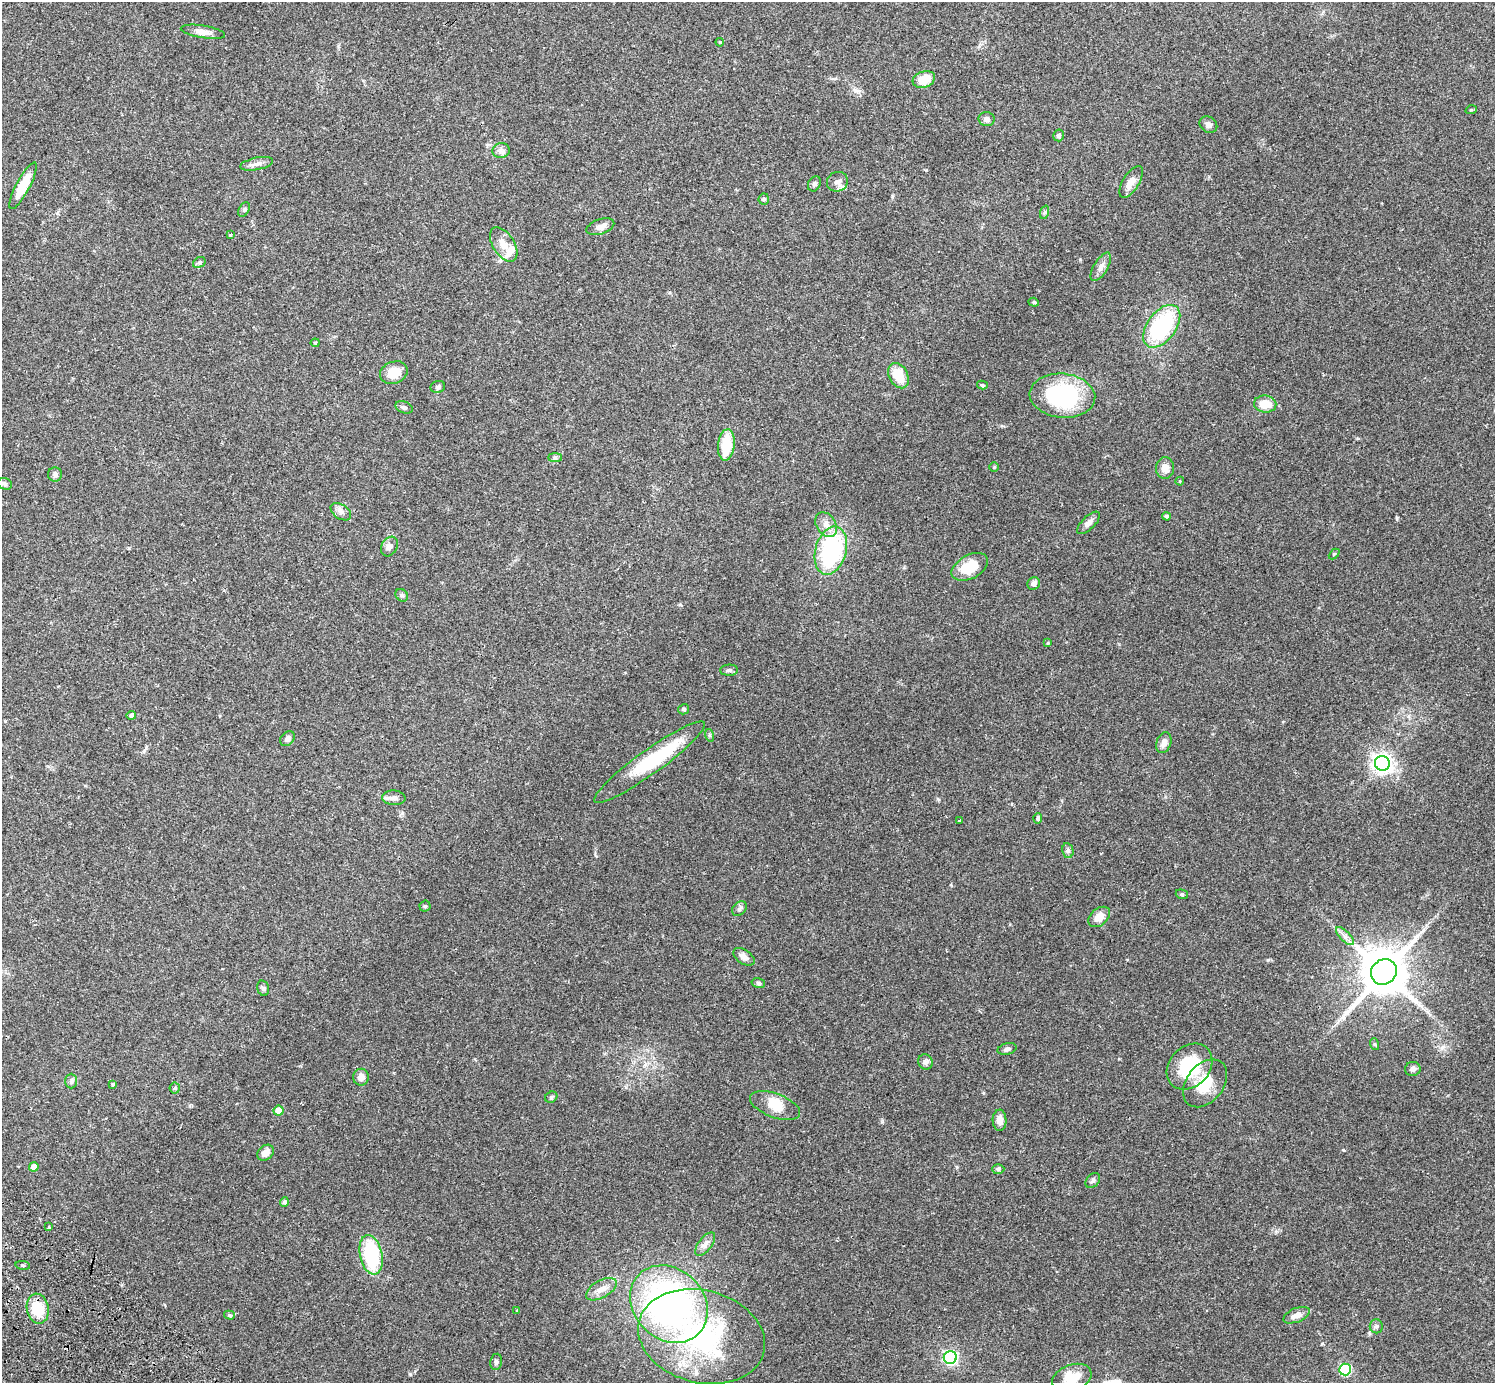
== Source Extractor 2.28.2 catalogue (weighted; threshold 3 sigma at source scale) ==
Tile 7 of 4 x 4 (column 3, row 2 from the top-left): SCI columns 3031-4523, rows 2966-4346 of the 6063 x 6071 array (HDU 1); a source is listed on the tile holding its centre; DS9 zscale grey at full resolution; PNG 1497 x 1385 px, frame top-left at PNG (2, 2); each listed source drawn as its Kron ellipse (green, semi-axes under 4 px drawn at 4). Shown black and unused: <1% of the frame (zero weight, under 2 of 3 exposures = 3% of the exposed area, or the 3 px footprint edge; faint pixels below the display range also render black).
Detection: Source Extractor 2.28.2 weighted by HDU 2 'WHT'; one run over the whole footprint, this tile lists its part. Background 0.0823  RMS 0.0059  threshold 0.0265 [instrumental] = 3 sigma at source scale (4.5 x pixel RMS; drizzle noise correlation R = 1.50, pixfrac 1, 0.05/0.05 arcsec/px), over >= 5 px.
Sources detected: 109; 2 inside a brighter object's white glare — neither listed nor drawn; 2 inside a brighter listed object's ellipse — not listed separately; the other 105 listed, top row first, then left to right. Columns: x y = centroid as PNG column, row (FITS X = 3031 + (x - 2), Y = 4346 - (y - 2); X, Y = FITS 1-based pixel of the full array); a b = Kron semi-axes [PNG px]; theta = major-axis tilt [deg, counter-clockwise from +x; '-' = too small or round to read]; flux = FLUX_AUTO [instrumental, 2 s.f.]
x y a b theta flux
203 32 22 6 -9 4.7
720 42 4 3 - 0.62
924 79 11 8 18 9.2
1471 110 5 3 - 0.62
987 119 8 7 - 2.2
1208 125 9 7 -34 2.4
1058 135 6 5 - 1.4
501 151 9 7 8 2.2
257 164 17 6 11 2.8
837 182 11 9 25 2.8
1131 182 18 8 58 5.9
814 184 8 6 58 1.5
23 186 26 7 62 13
764 199 5 5 - 0.89
244 209 7 5 62 1
1045 212 7 4 71 0.96
600 227 14 7 19 3.7
230 235 3 2 - 0.91
504 244 19 10 -57 6.7
199 262 7 5 30 0.92
1101 267 16 7 58 3.1
1034 302 5 4 - 0.75
1162 326 24 14 53 58
315 343 4 4 - 0.58
394 373 14 11 22 10
898 376 13 9 -63 12
982 385 5 4 - 0.76
438 387 7 6 - 1.2
1062 396 33 22 -5 71
1265 404 11 8 -8 8.8
404 407 9 5 -21 1.4
726 445 15 8 84 18
555 458 7 4 0 1
994 467 5 5 - 0.69
1165 468 10 9 - 4.9
55 474 7 7 - 1.6
1180 481 4 4 - 0.58
5 484 7 5 -18 1.2
341 512 11 7 -34 2.6
1166 516 4 4 - 1.1
1088 523 15 6 44 2.9
826 525 13 9 -56 5.1
389 546 10 7 60 2.9
831 551 24 15 75 67
1334 554 6 4 44 0.67
970 567 20 12 28 14
1034 583 6 6 - 2.5
402 595 7 5 -45 1.1
1048 643 4 3 - 0.5
729 670 9 5 1 1.4
684 709 5 5 - 0.92
131 715 4 4 - 2.1
709 735 6 4 -72 0.8
287 739 8 6 46 2.5
1164 743 10 7 71 3.1
649 762 68 12 36 36
1382 763 7 7 - 330
394 798 12 7 -3 2.6
1038 819 5 4 - 1.3
959 820 3 2 - 0.68
1068 851 7 5 -79 1.3
1182 894 6 4 -19 0.83
425 906 5 5 - 0.78
739 909 8 6 46 1.6
1099 917 12 8 41 5.6
1345 936 12 5 -45 2.5
744 957 12 7 -34 3.2
1384 972 13 12 - 2900
758 983 7 5 -15 1.1
263 988 8 5 -74 1.3
1374 1044 6 4 -70 0.75
1007 1049 10 5 15 1.7
926 1062 8 7 - 1.8
1189 1067 25 20 46 34
1413 1069 8 7 - 1.7
361 1077 8 8 - 4.1
71 1081 7 6 - 1.4
1205 1083 27 18 51 17
113 1084 3 3 - 2.1
175 1088 5 5 - 0.78
551 1097 6 5 - 1
775 1106 26 12 -20 9.5
279 1111 5 5 - 8.2
1000 1120 10 7 -87 4.3
266 1153 9 7 41 4.4
34 1167 5 4 - 4
998 1169 6 5 - 1.1
1093 1181 9 6 49 1.4
284 1202 5 4 - 1.5
49 1227 3 3 - 1.1
705 1244 14 6 52 3
371 1255 20 11 -78 45
23 1265 7 4 -8 0.86
601 1289 17 8 29 5
669 1304 42 35 -45 200
38 1309 15 11 -80 18
517 1311 4 3 - 0.56
229 1315 5 4 - 0.86
1297 1315 14 7 23 4.3
1376 1326 7 6 - 1.4
702 1337 64 46 -14 100
950 1357 6 6 - 110
496 1362 8 6 81 1.3
1345 1369 6 6 - 41
1072 1378 20 13 19 12
Isophote crosses this tile's border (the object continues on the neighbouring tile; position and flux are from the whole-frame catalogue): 1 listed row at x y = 1072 1378
Unlisted compact peaks at least as high as the median listed source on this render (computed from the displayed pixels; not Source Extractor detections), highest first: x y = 410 1374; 1343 1150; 1397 518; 1268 960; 882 1122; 1080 259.